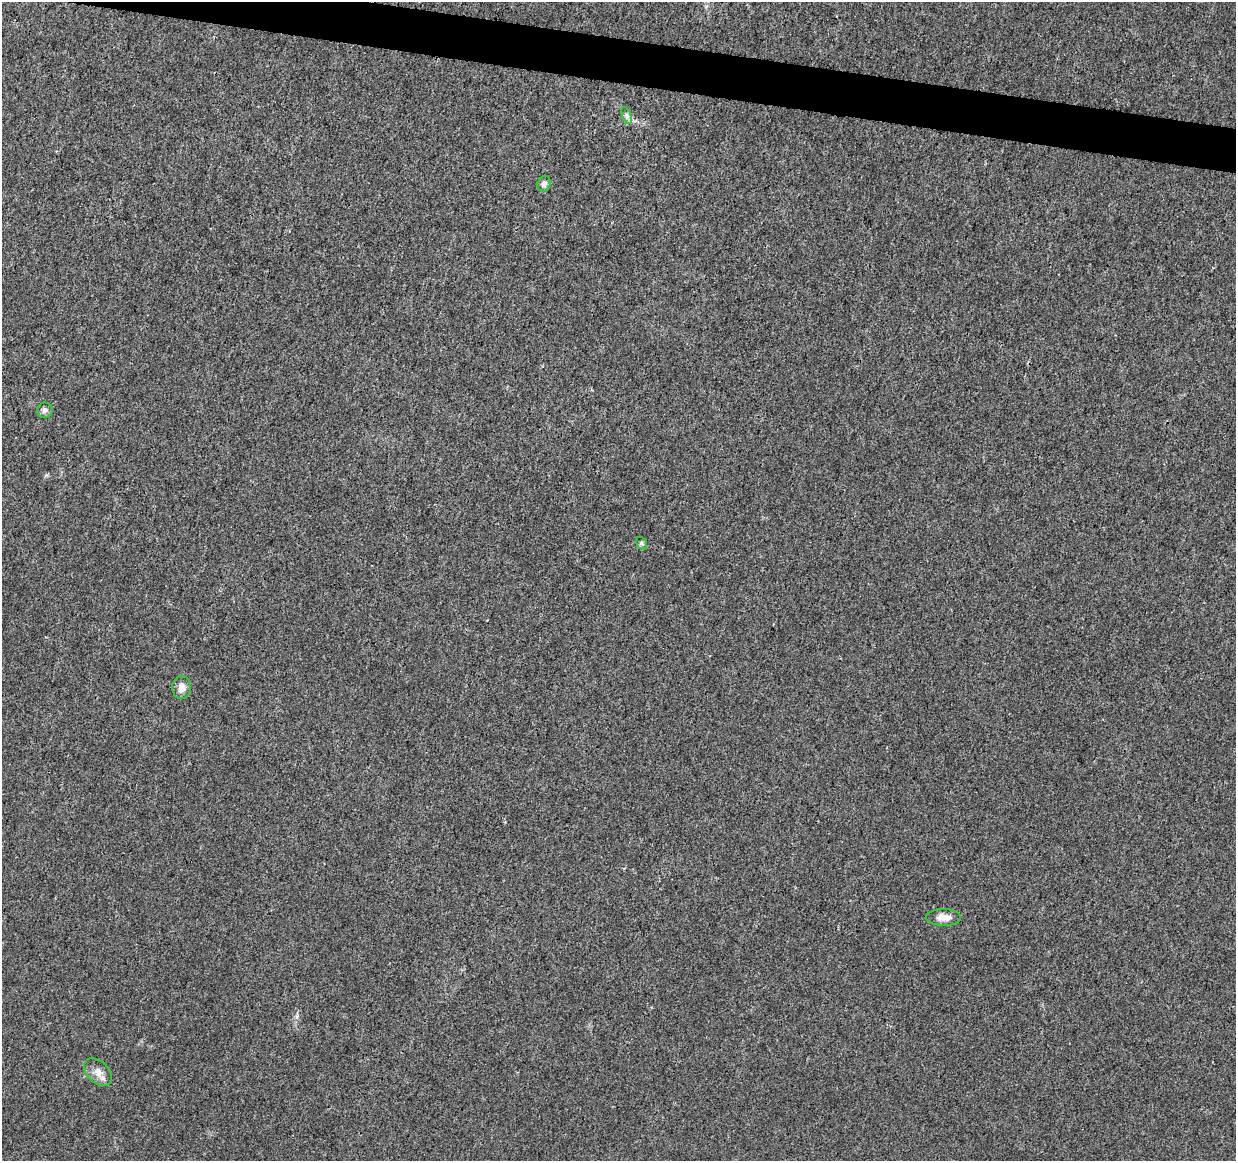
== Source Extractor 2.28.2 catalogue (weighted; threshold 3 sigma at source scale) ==
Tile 11 of 4 x 4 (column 3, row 3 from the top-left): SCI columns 2469-3702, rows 1384-2542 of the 4945 x 5146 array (HDU 1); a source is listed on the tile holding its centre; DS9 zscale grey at full resolution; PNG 1238 x 1163 px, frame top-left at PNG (2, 2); each listed source drawn as its Kron ellipse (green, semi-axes under 4 px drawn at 4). Shown black and unused: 3% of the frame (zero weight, under 3 of 4 exposures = <1% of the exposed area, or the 3 px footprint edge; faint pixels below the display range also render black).
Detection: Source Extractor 2.28.2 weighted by HDU 2 'WHT'; one run over the whole footprint, this tile lists its part. Background 0.0107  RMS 0.0025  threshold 0.0112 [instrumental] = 3 sigma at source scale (4.5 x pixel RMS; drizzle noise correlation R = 1.50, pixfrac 1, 0.0396/0.0396 arcsec/px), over >= 5 px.
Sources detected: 7; all 7 listed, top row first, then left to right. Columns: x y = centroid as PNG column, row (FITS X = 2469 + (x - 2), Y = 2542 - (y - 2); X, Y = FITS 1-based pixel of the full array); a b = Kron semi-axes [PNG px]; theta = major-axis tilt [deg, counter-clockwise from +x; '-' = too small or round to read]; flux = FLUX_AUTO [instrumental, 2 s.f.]
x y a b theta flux
627 116 9 4 -71 0.61
544 184 8 6 62 0.91
45 410 8 7 - 0.89
642 543 7 5 -60 0.4
182 687 11 9 88 1.9
943 917 18 8 -1 2.3
98 1072 16 10 -44 2.2